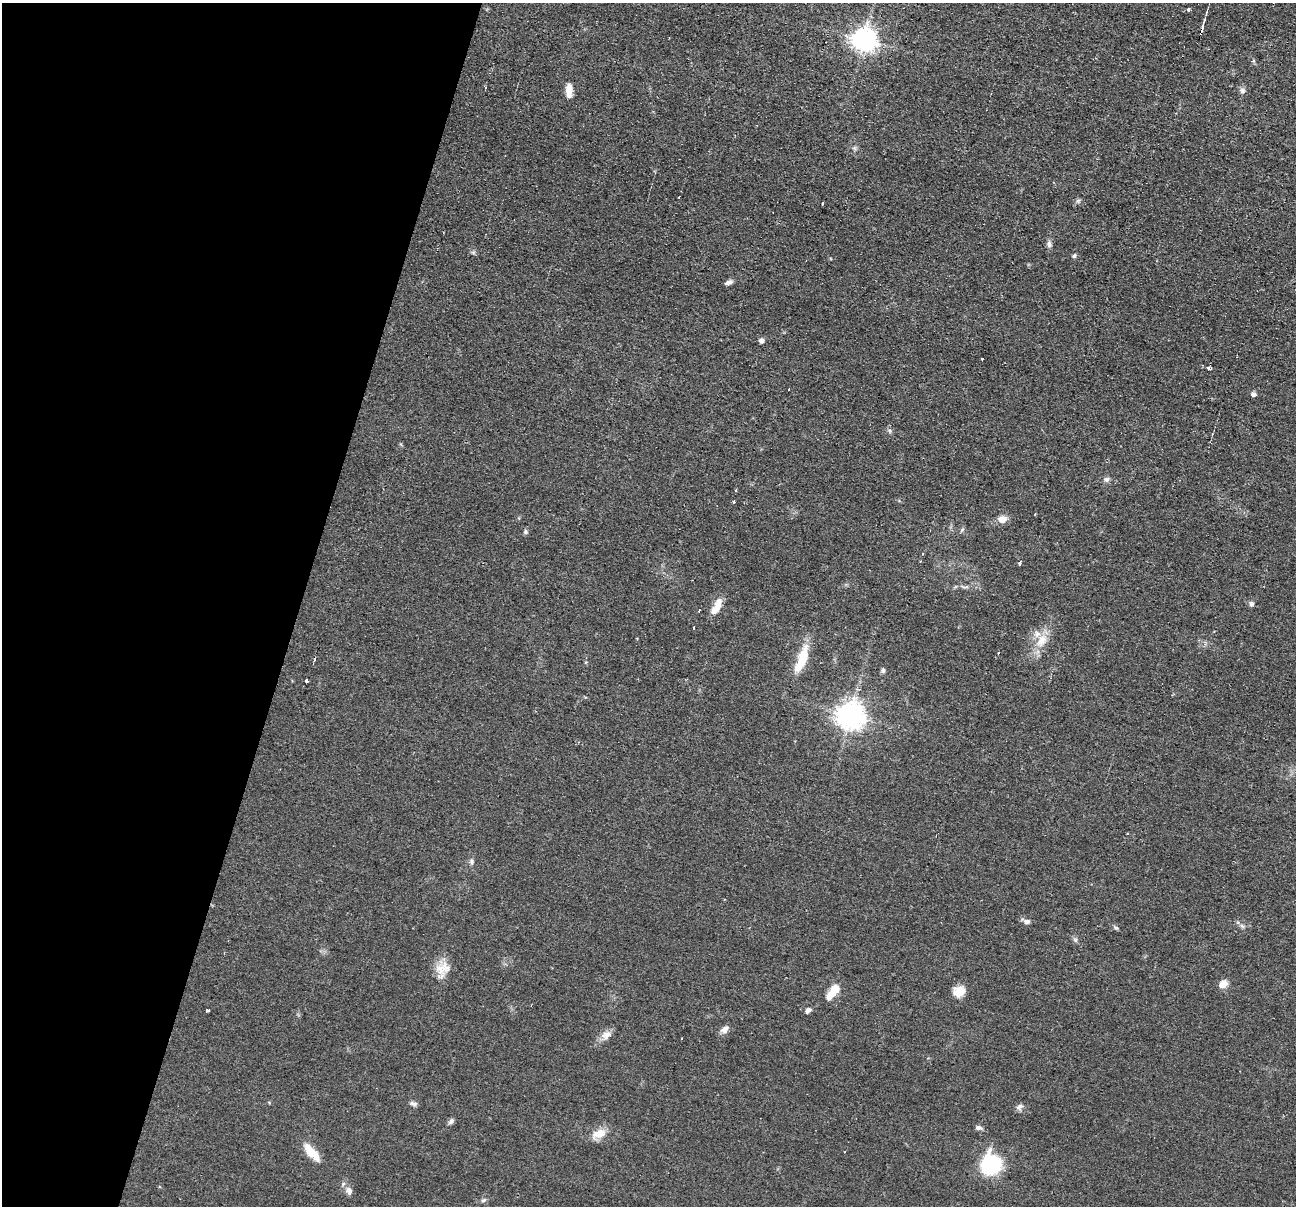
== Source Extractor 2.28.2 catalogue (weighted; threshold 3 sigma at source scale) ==
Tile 9 of 4 x 4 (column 1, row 3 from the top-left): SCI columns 9-1302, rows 1462-2665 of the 5194 x 5209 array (HDU 1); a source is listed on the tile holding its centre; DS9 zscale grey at full resolution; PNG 1298 x 1208 px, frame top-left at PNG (2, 3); no overlay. Shown black and unused: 23% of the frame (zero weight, under 2 of 3 exposures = <1% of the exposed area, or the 3 px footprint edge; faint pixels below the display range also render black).
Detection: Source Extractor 2.28.2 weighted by HDU 2 'WHT'; one run over the whole footprint, this tile lists its part. Background 0.0439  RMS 0.0074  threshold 0.0332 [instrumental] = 3 sigma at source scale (4.5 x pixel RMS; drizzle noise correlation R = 1.50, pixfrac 1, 0.05/0.05 arcsec/px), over >= 5 px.
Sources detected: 62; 3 cosmic-ray / hot-pixel residue — not listed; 2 inside a brighter listed object's ellipse — not listed separately; the other 57 listed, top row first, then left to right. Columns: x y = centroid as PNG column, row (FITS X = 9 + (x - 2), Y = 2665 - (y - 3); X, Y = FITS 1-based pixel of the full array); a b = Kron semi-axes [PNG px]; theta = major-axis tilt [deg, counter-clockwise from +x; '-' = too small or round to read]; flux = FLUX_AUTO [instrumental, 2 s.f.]
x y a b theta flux
1189 10 3 3 - 2
1202 29 22 3 76 3.6
864 40 8 8 - 640
569 90 15 7 -90 7.3
1242 91 8 7 - 2.3
854 148 7 4 -34 1.4
679 197 3 2 - 0.91
823 204 3 3 - 1.8
1049 244 9 7 -73 2.5
1074 256 6 5 - 1.3
728 282 11 5 20 2.5
761 341 6 6 - 2.4
982 359 3 3 - 0.98
1209 368 3 3 - 4.3
1254 394 5 4 - 2.6
1107 479 7 6 - 2.2
736 490 3 2 - 1
733 502 3 3 - 1.6
1002 519 11 9 4 5.4
962 530 8 3 45 1
525 531 6 6 - 1.5
1020 563 4 3 - 4.8
965 587 11 3 9 1.8
1251 604 6 6 - 1.9
716 609 16 9 42 6.9
699 610 4 2 - 0.81
694 628 3 2 - 1.7
1041 641 21 13 58 13
998 653 3 3 - 0.9
314 659 4 3 - 4
802 659 37 10 70 20
883 670 6 5 - 1.5
306 681 4 3 - 2.9
851 715 9 8 - 880
472 862 8 6 -82 1.9
1026 921 10 6 -20 2.8
1242 926 8 4 -45 1.6
1116 928 7 4 -33 1.4
1075 940 7 5 -60 1.5
440 969 25 16 84 12
1223 984 9 8 - 6.6
834 989 8 7 - 15
959 991 15 12 29 8.8
830 996 10 8 65 4.7
207 1010 3 3 - 2.6
808 1010 7 5 45 2.4
725 1029 12 7 42 3.8
606 1035 15 10 25 5.5
413 1104 10 5 -20 2
1020 1107 11 7 36 2.6
451 1121 9 6 50 2
979 1128 8 5 -8 2.4
601 1133 18 12 30 8.9
311 1152 27 10 -47 12
991 1165 16 14 77 68
349 1191 11 7 -68 3.7
483 1200 8 5 26 1.5
Overlapping masked pixels (flux is a lower limit): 1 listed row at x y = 1202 29